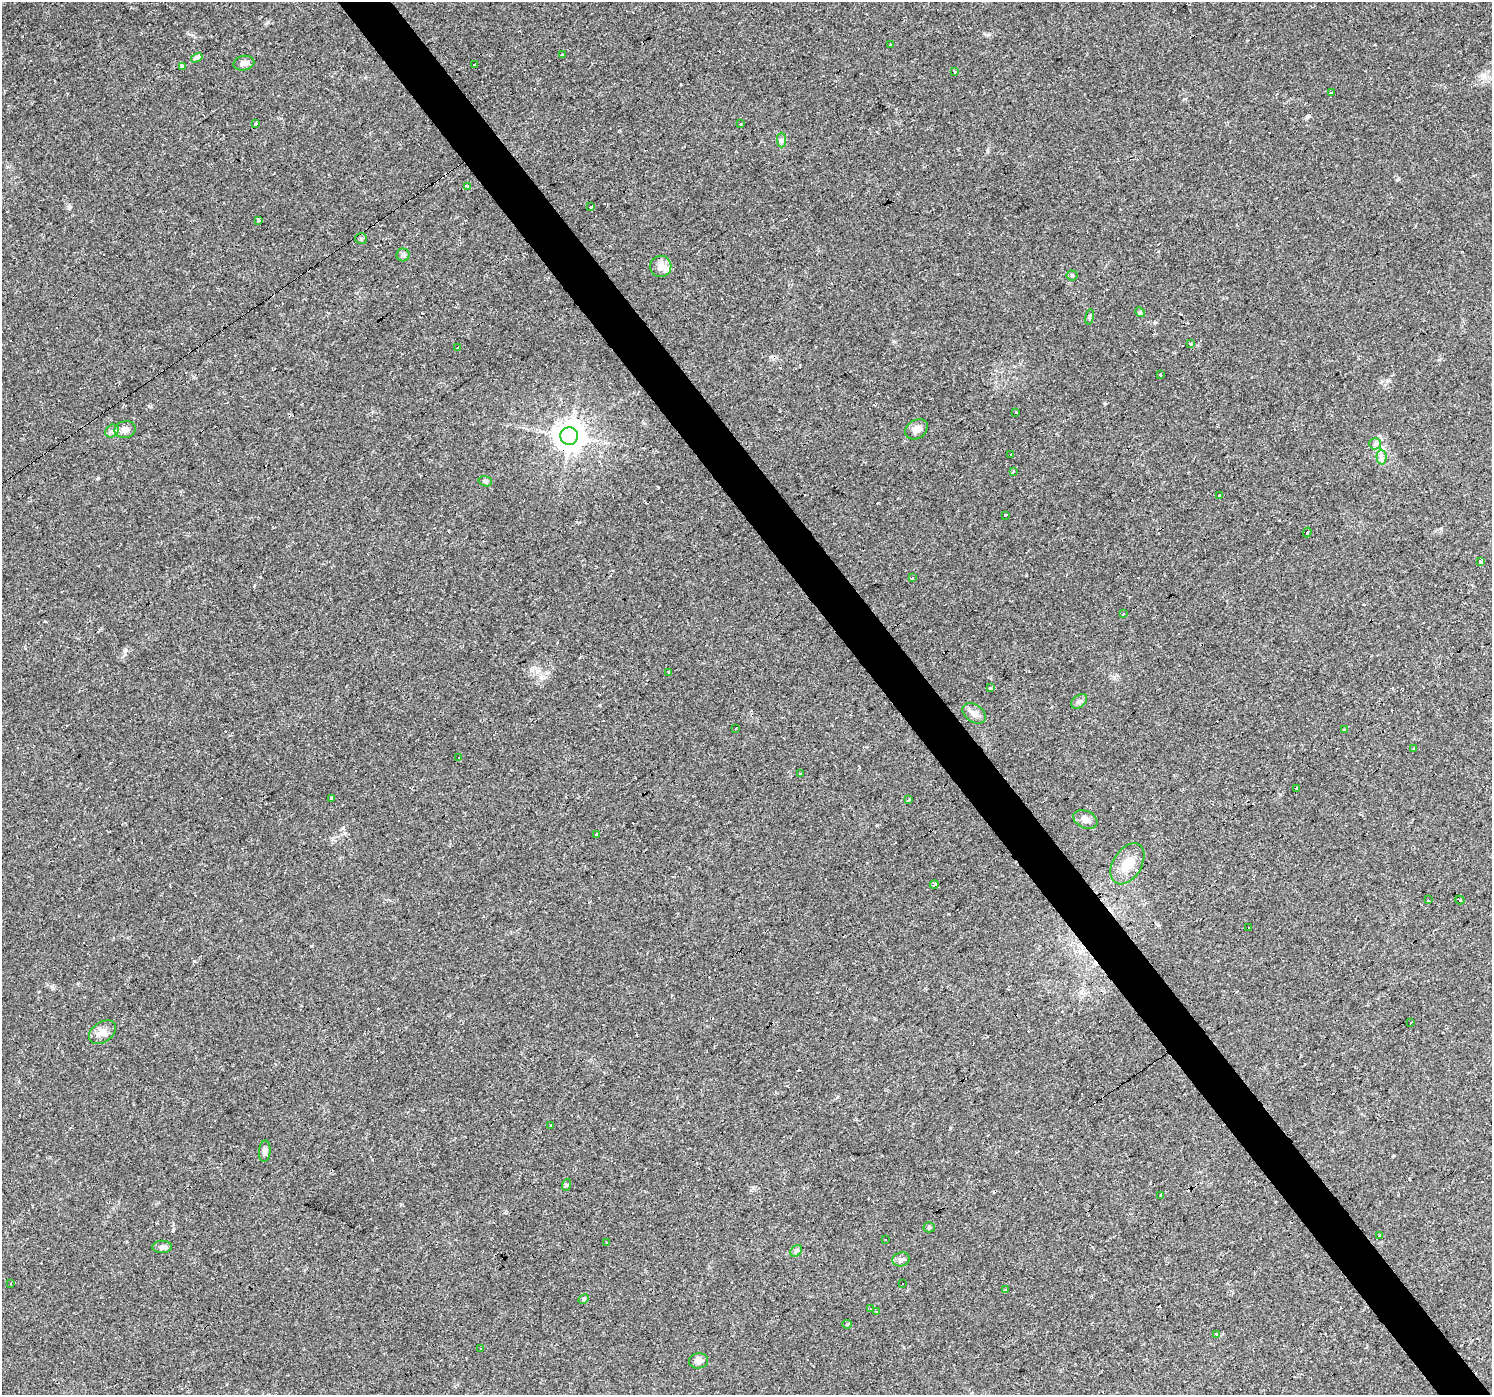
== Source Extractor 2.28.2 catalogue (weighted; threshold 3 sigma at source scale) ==
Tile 6 of 4 x 4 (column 2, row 2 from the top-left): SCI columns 1491-2980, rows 2980-4372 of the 5960 x 5894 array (HDU 1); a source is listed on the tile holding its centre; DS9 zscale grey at full resolution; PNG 1494 x 1397 px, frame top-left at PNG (2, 2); each listed source drawn as its Kron ellipse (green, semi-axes under 4 px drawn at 4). Shown black and unused: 4% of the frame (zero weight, under 2 of 3 exposures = <1% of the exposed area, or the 3 px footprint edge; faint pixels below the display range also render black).
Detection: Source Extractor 2.28.2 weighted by HDU 2 'WHT'; one run over the whole footprint, this tile lists its part. Background 0.0381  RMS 0.0046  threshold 0.0206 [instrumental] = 3 sigma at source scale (4.5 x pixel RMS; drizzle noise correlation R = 1.50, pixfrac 1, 0.0396/0.0396 arcsec/px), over >= 5 px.
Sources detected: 155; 73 cosmic-ray / hot-pixel residue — neither listed nor drawn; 1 inside a brighter listed object's ellipse — not listed separately; the other 81 listed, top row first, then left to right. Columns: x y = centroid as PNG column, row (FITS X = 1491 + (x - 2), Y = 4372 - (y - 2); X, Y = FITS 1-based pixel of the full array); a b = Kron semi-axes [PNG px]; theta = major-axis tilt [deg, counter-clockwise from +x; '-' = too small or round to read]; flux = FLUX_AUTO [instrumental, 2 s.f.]
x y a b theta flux
891 44 3 3 - 0.85
563 55 3 3 - 0.7
197 58 6 3 31 9.5
244 63 10 7 12 2.5
474 64 3 3 - 2.5
182 66 4 3 - 1.8
954 72 3 3 - 4.8
1331 93 3 2 - 0.39
740 123 3 3 - 1.5
255 124 4 3 - 1
782 140 7 4 -89 1
467 186 3 3 - 1.9
591 207 3 3 - 2.2
258 220 3 3 - 2.3
361 239 6 5 - 0.79
403 255 6 6 - 1.1
661 266 11 10 - 3.9
1072 275 5 5 - 0.65
1140 312 5 4 - 0.67
1090 317 8 4 81 0.71
1190 344 3 3 - 3.1
458 348 3 3 - 1.9
1160 374 3 3 - 2.5
1016 412 3 2 - 0.77
916 429 12 9 34 3.3
125 430 10 8 13 3.2
112 431 7 6 - 1.4
569 436 9 8 - 660
1375 444 6 5 - 1.1
1010 454 3 3 - 1.2
1382 457 7 5 -89 1.4
1014 471 3 3 - 6.1
485 481 7 5 -14 0.87
1219 495 3 3 - 0.45
1005 515 3 2 - 1.2
1307 532 5 3 - 2.2
1481 562 4 3 - 1.2
912 577 3 3 - 1.1
1123 614 3 3 - 0.77
669 672 3 3 - 1.6
991 688 3 3 - 1.7
1079 701 9 6 38 1.3
974 713 13 8 -34 2.8
736 728 3 2 - 0.36
1344 729 2 2 - 0.53
1414 749 3 2 - 0.83
459 758 3 3 - 0.93
800 774 3 3 - 0.98
1296 788 3 3 - 1.1
332 798 4 3 - 0.91
909 800 4 2 - 0.9
1085 819 12 8 -24 3
596 834 3 3 - 10
1127 864 22 14 57 8.6
934 885 4 3 - 0.58
1428 900 3 2 - 1
1460 900 4 2 - 0.66
1249 928 3 3 - 1.8
1411 1023 3 2 - 0.41
102 1032 15 10 34 3.9
551 1125 3 3 - 1.8
265 1151 11 5 85 1.6
566 1185 6 4 72 0.6
1161 1195 3 3 - 1.8
929 1227 5 5 - 0.62
1379 1235 3 3 - 2.2
885 1240 3 3 - 3.5
606 1242 3 2 - 0.5
162 1247 10 6 1 1.5
796 1251 6 5 - 1.1
901 1259 8 7 - 1.7
11 1283 3 2 - 0.38
902 1284 2 2 - 0.35
1006 1290 4 3 - 0.68
584 1299 6 4 29 0.67
870 1309 3 3 - 0.52
876 1312 3 3 - 0.56
847 1324 5 4 - 0.6
1216 1334 4 3 - 1.4
481 1348 3 3 - 3.4
698 1361 9 7 7 2.3
Overlapping masked pixels (flux is a lower limit): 1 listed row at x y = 569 436
Unlisted compact peaks at least as high as the median listed source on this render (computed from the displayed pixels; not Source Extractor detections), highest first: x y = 126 650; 98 478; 194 961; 69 207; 1155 322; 988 35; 877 825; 189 34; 173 1230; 268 22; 1398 179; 893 341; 1441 528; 547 673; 52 987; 1184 99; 149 406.